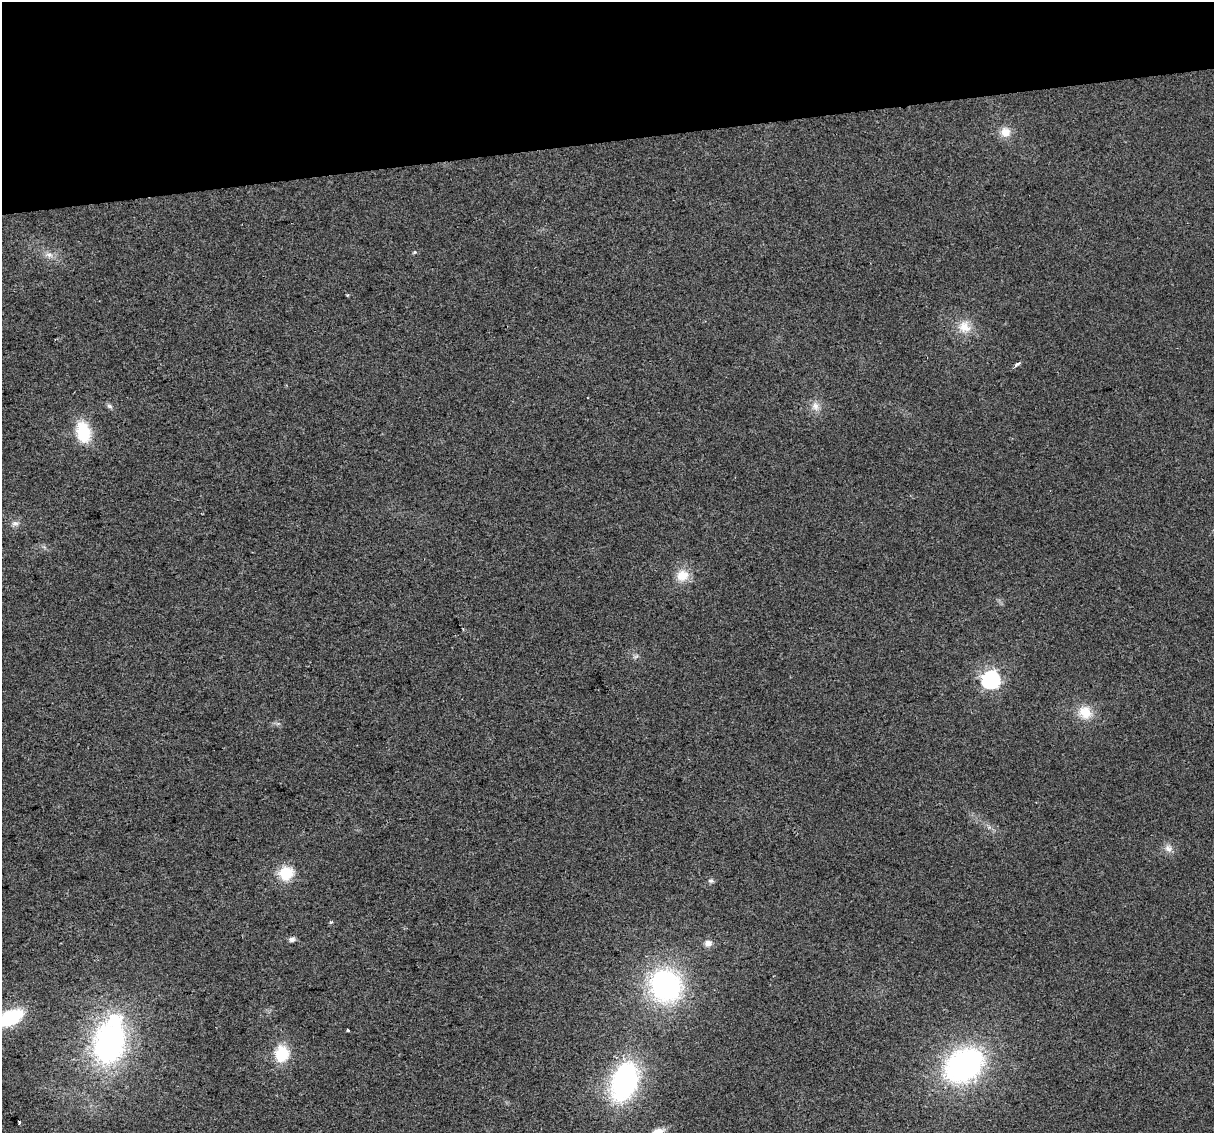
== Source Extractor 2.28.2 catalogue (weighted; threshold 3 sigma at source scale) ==
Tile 3 of 4 x 4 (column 3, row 1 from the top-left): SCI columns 2425-3636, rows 3465-4595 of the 4848 x 4619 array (HDU 1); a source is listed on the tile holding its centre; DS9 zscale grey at full resolution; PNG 1216 x 1135 px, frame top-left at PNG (2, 2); no overlay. Shown black and unused: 12% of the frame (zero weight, under 2 of 3 exposures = <1% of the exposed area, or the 3 px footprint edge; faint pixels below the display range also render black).
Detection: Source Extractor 2.28.2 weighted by HDU 2 'WHT'; one run over the whole footprint, this tile lists its part. Background 0.0271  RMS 0.0062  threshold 0.0281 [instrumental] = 3 sigma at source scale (4.5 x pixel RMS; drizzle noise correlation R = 1.50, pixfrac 1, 0.0396/0.0396 arcsec/px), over >= 5 px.
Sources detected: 27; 1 inside a brighter listed object's ellipse — not listed separately; the other 26 listed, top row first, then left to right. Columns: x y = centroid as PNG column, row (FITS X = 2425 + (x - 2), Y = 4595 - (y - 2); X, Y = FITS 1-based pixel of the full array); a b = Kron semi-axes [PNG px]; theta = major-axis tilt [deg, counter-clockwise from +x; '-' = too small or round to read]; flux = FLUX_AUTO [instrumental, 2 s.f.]
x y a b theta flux
1005 132 13 12 - 7.2
415 252 4 4 - 0.73
49 255 11 8 -18 3.7
348 295 3 3 - 0.8
964 327 17 16 - 10
1017 364 9 3 33 1.7
109 406 9 5 -27 1.6
815 406 12 10 -72 4.7
83 432 25 16 -76 23
15 523 9 7 1 2.5
682 575 16 14 31 10
991 680 7 7 - 200
1085 712 19 17 -40 12
1168 848 11 9 -37 3.7
286 873 15 14 - 18
711 881 7 6 - 1.5
292 939 5 5 - 3
708 943 10 8 -6 3.6
666 986 31 28 -59 120
10 1018 22 11 25 50
348 1030 3 3 - 1.7
109 1043 37 27 78 160
282 1054 17 14 83 21
964 1065 40 30 33 150
624 1082 38 23 70 110
19 1122 3 3 - 11
Isophote crosses this tile's border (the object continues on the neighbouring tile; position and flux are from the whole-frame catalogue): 1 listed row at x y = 10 1018